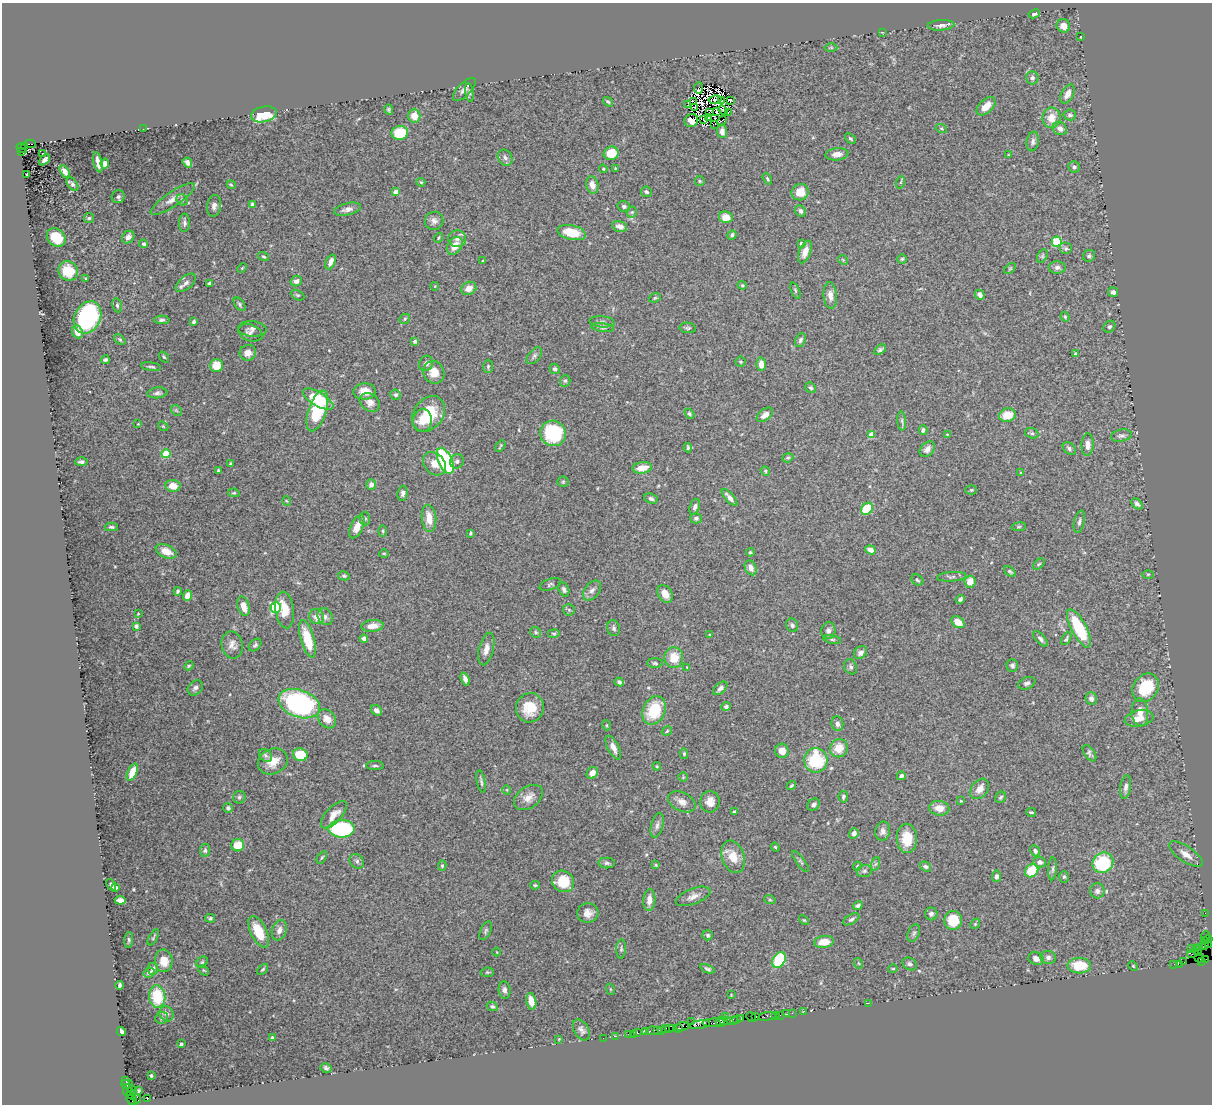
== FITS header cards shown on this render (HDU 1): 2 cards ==
NAXIS1  =                 1210
NAXIS2  =                 1102

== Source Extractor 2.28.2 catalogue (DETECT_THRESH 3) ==
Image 1210 x 1102 px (HDU 1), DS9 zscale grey, 1 PNG px = 1 image px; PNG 1214 x 1106 px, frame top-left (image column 1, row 1102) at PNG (2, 3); each listed source drawn as its Kron ellipse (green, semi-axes under 4 px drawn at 4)
Background 3.08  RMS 0.058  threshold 0.174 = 3 sigma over >= 5 px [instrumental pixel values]
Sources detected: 462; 7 with non-positive FLUX_AUTO (blend fragments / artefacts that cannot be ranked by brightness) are neither listed nor drawn; the other 455 listed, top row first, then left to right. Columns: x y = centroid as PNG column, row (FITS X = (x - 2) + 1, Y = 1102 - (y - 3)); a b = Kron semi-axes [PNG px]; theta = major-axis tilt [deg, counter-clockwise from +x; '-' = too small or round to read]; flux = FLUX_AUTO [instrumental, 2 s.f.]
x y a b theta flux
1034 14 6 4 27 9.7
941 25 13 5 4 18
1063 26 7 6 - 32
882 32 3 2 - 2.2
1081 37 3 2 - 2.5
831 47 6 4 0 5.4
1032 78 6 6 - 12
698 88 5 3 - 7
464 89 15 6 45 17
469 93 9 3 -81 6.5
1067 94 10 6 61 29
715 100 6 2 11 3.1
722 101 3 2 - 12
731 101 4 2 - 4.2
608 102 5 4 - 5.9
693 102 3 2 - 3.2
688 105 3 2 - 4.3
986 106 11 6 43 43
695 107 4 2 - 5.6
389 109 5 4 - 5.8
723 110 5 2 - 5.2
717 112 3 2 - 0.044
728 112 2 2 - 1.1
709 113 3 2 - 4.8
264 114 13 7 11 150
1070 115 6 5 - 9.2
414 116 7 6 - 45
708 118 2 2 - 0.44
1051 118 10 9 - 50
691 120 7 6 - 15
704 120 3 2 - 6.9
722 121 5 2 - 3.8
714 124 3 2 - 2.6
143 129 2 2 - 3.8
941 129 6 4 -20 4.8
1060 129 7 6 - 20
722 131 7 5 -87 18
400 133 8 7 - 110
850 139 6 3 -41 5.6
1033 141 10 6 80 13
30 144 6 2 0 340
24 146 3 3 - 400
22 148 6 2 -34 400
22 152 3 2 - 670
42 153 3 3 - 10
611 153 7 6 - 78
837 154 11 6 6 24
1008 155 3 3 - 2.6
505 158 8 6 -55 13
45 160 6 3 43 14
98 162 10 3 -77 20
187 162 5 4 - 13
105 164 5 4 - 17
1074 167 6 5 - 9.5
615 168 4 2 - 2.7
603 169 4 3 - 4.1
65 171 7 4 -60 16
27 174 3 3 - 4.8
767 179 6 3 -58 5.1
700 181 5 4 - 4.7
421 182 4 3 - 4.7
901 182 6 4 71 3.9
72 184 8 5 -53 9.4
231 185 4 3 - 4.2
592 185 9 6 -75 30
396 192 4 4 - 39
646 192 5 5 - 7.1
800 192 9 8 - 50
118 197 7 6 - 10
173 199 26 7 34 36
182 200 6 5 - 6.9
252 204 4 4 - 11
214 206 11 7 82 16
624 206 6 5 - 8.1
347 209 14 6 13 19
801 211 6 5 - 11
632 212 5 5 - 7.8
726 217 7 6 - 40
89 218 5 5 - 5.9
434 221 9 9 - 18
185 223 9 5 88 11
620 226 8 5 -16 21
572 233 14 7 -13 100
732 235 5 3 - 8.4
128 237 7 5 46 19
56 238 10 8 -43 100
439 238 5 4 - 4.9
457 239 9 8 - 20
1057 241 5 5 - 230
801 243 4 4 - 11
144 244 4 4 - 8
455 246 9 7 53 44
1066 249 6 6 - 8.3
805 252 12 6 70 34
263 256 6 3 -33 5.4
1042 256 7 5 62 6.4
1089 256 6 5 - 7.8
902 259 5 4 - 5.3
843 260 5 4 - 4
483 261 3 2 - 3.7
331 262 8 4 65 24
1057 267 8 6 -1 14
242 268 5 3 - 3.5
1010 269 7 4 44 4.7
68 271 10 9 - 82
86 279 3 3 - 6.2
296 281 6 5 - 14
186 283 12 6 40 17
209 283 4 3 - 18
742 285 4 4 - 4.6
435 286 4 3 - 2.4
469 288 8 6 25 31
795 290 9 4 -68 5.9
1113 292 5 4 - 9.8
298 295 7 4 -26 6.5
830 295 13 6 -84 25
980 295 5 4 - 15
655 298 6 4 22 5.8
239 304 8 4 -54 7.1
117 305 7 4 -80 7.1
88 317 17 13 63 570
1065 317 5 4 - 4.6
405 319 6 4 46 5.5
162 320 8 4 1 8.8
194 322 3 3 - 8.6
602 322 12 5 -5 13
1109 327 6 5 - 9.1
603 328 11 4 -7 9.6
688 328 8 5 -8 7.2
252 329 14 7 -5 16
77 332 6 5 - 33
250 333 12 8 -21 15
120 340 7 4 -40 5.3
800 340 7 5 67 10
415 341 4 4 - 11
880 350 6 4 34 7.8
248 353 8 8 - 27
1075 354 4 3 - 6.6
534 356 10 5 49 10
164 357 6 3 -54 4.7
105 360 4 3 - 7.1
741 362 5 5 - 5.9
426 363 8 6 62 15
761 364 6 5 - 32
216 365 6 6 - 59
488 366 6 5 - 6.7
151 367 10 3 -8 6.8
555 369 5 5 - 11
434 372 11 10 - 49
565 381 6 5 - 6.8
811 388 6 5 - 7.8
365 391 11 8 3 43
157 393 10 5 6 12
396 395 5 5 - 6.8
318 399 17 7 -30 170
370 402 11 8 -37 22
176 410 6 4 -44 6.6
317 411 21 9 72 210
429 414 19 14 54 140
689 414 6 4 -56 7.2
765 415 9 5 37 29
1007 415 8 7 - 62
422 420 12 9 80 41
902 421 9 3 -86 8.4
138 424 4 3 - 3.1
163 426 5 4 - 4.6
923 430 5 4 - 9.3
553 433 13 12 - 290
1032 433 7 5 -20 8.1
871 435 4 4 - 58
947 435 3 2 - 3.3
1121 436 10 6 10 12
1088 445 11 6 88 26
500 446 6 2 59 4.7
688 448 5 3 - 5.8
1069 448 7 5 -42 10
927 449 9 6 46 20
166 454 4 4 - 140
788 458 6 4 19 5.6
445 461 14 7 -66 470
457 461 7 6 - 10
81 462 6 4 2 9.3
230 464 3 3 - 5.1
435 464 13 10 -45 38
642 468 9 5 8 50
218 470 3 2 - 3.4
765 471 5 4 - 5.1
1021 473 4 3 - 3.1
563 482 5 5 - 5.2
371 485 5 5 - 20
173 486 7 6 - 39
971 490 6 5 - 5.2
234 493 6 4 -10 5
403 493 7 5 85 13
729 497 11 4 -49 21
651 499 7 5 -23 11
287 501 5 3 - 3.3
1137 504 6 4 -43 11
695 507 8 5 71 12
867 509 6 5 - 130
365 518 7 5 -87 7.4
429 518 13 7 -85 51
696 518 6 5 - 9.4
1079 522 11 5 77 11
111 527 6 3 -1 7.9
357 527 12 6 65 40
1019 527 7 3 9 5
383 531 5 3 - 4.8
470 533 3 3 - 5.2
871 550 5 4 - 22
166 551 11 6 -24 42
750 552 4 3 - 5
384 554 5 3 - 4.1
1039 564 7 4 43 5.6
751 568 8 5 -63 27
1010 571 7 3 -37 6.6
1148 574 5 3 - 4.6
344 576 6 4 -12 6.1
952 577 15 4 4 9.9
917 580 6 5 - 6.8
970 582 6 6 - 39
550 584 11 5 20 8.2
564 589 7 5 -65 11
178 591 4 3 - 6.3
592 591 11 7 51 19
665 594 9 7 -54 36
187 595 5 4 - 32
960 599 5 3 - 8.2
244 606 10 5 -73 43
276 607 5 5 - 390
285 610 18 9 -83 64
569 610 6 5 - 6.3
138 614 4 2 - 2.4
317 617 8 7 - 28
325 617 9 7 -60 14
958 622 7 5 -36 40
792 625 7 6 - 9.6
136 626 4 3 - 10
372 626 11 6 6 35
614 628 8 6 -74 11
1079 628 21 7 -62 220
828 631 8 7 - 16
536 632 6 5 - 6.1
554 634 6 4 9 5.8
710 635 3 3 - 10
307 639 19 6 -74 120
364 639 4 4 - 12
832 639 9 4 -11 7.1
1040 639 9 5 -49 11
1066 639 7 4 58 6
232 645 14 10 -79 27
255 645 7 5 45 8
486 649 16 7 76 31
860 653 7 6 - 18
674 658 10 9 - 70
655 663 7 4 -1 6.8
1012 665 6 5 - 11
189 666 4 4 - 4.4
687 667 3 3 - 2.7
851 667 8 6 -64 10
465 679 7 4 -68 17
619 682 5 4 - 9
1027 683 9 6 22 13
195 688 8 6 44 13
720 688 8 5 43 13
1146 688 15 12 55 160
1091 698 6 5 - 17
299 704 21 13 -20 760
726 707 5 4 - 9.4
530 708 15 14 - 95
376 710 6 5 - 14
654 710 15 11 64 160
1140 712 14 8 -86 33
1139 718 15 8 12 42
327 719 10 8 -50 38
837 724 7 6 - 14
606 725 5 3 - 3.4
667 731 5 4 - 5.6
613 748 13 5 -62 24
839 748 9 8 - 61
782 751 7 7 - 39
1089 753 9 5 -54 10
684 754 5 4 - 5
265 755 7 5 -45 8.7
300 755 7 6 - 100
816 760 12 11 - 220
273 761 15 12 24 49
375 766 9 3 0 6.3
657 766 4 3 - 4.3
132 772 9 4 65 53
592 773 6 5 - 30
901 776 4 3 - 9.8
683 777 5 4 - 4.5
481 781 11 3 -78 8.4
791 785 5 3 - 5.7
1126 787 12 5 81 14
980 789 11 8 50 36
507 790 5 3 - 2.8
239 797 6 6 - 8.3
528 797 16 10 35 38
843 797 6 4 82 7.6
1001 797 6 5 - 7
961 801 4 3 - 3.1
682 802 14 9 -27 29
710 802 10 9 - 33
814 805 7 5 44 11
228 808 5 5 - 10
939 808 10 7 -6 44
734 812 3 3 - 4.4
1031 812 5 3 - 5.2
334 815 17 8 47 40
657 825 13 6 75 16
342 829 13 9 0 410
883 831 9 7 78 21
854 833 5 4 - 17
907 838 14 10 -89 97
238 845 6 6 - 76
775 847 4 4 - 4.4
205 850 6 5 - 8.5
1035 851 6 4 -63 10
1186 854 20 7 -34 39
322 857 7 3 54 5.1
733 857 16 11 -72 61
357 861 8 6 -46 11
801 862 13 3 -52 7
1040 862 6 5 - 17
607 863 8 5 0 8.4
1103 863 11 9 41 250
875 864 7 4 70 7.7
656 865 4 3 - 4
442 866 5 4 - 5.4
857 866 4 3 - 3.1
925 866 6 4 -31 8.7
1053 869 11 4 87 9.3
864 871 8 6 15 10
1032 871 7 6 - 110
997 876 6 4 82 12
1064 877 6 5 - 6
563 881 11 10 - 120
111 885 6 3 -59 8.6
535 885 4 4 - 4.6
115 887 3 3 - 7.5
1097 891 7 7 - 15
693 896 18 7 21 27
120 900 5 4 - 34
649 900 11 6 87 30
770 900 6 3 -18 5
858 905 5 4 - 9.8
588 913 10 9 - 28
1205 913 2 2 - 61
931 914 6 6 - 10
210 918 5 4 - 6.4
851 919 9 4 31 10
804 920 6 3 -43 4.1
953 920 9 9 - 96
975 924 5 4 - 4.8
279 930 10 7 70 21
486 931 10 5 66 7.8
259 932 17 8 -64 96
914 933 9 5 67 9.1
708 935 5 5 - 8.5
1205 936 5 2 - 210
153 937 9 3 60 5.5
1208 939 4 2 - 120
129 940 8 4 87 6.5
1205 941 4 2 - 180
824 942 10 6 8 56
1208 944 2 2 - 37
1205 946 3 2 - 120
1200 947 2 2 - 82
1196 948 3 3 - 230
621 949 9 5 87 8
1192 949 3 2 - 94
497 952 4 3 - 2.8
1199 953 3 2 - 81
1191 954 4 2 - 120
1048 957 8 6 -9 13
1036 958 8 6 -24 24
1199 958 5 2 - 110
1206 959 2 2 - 17
779 960 8 6 61 260
164 961 11 8 -83 51
1202 961 4 2 - 33
202 962 6 5 - 6.4
1184 962 2 2 - 120
858 963 5 3 - 3.9
910 964 8 6 -32 11
1174 964 2 2 - 34
1179 964 4 2 - 180
1079 966 12 7 -2 100
1133 966 5 4 - 4.2
153 969 6 5 - 12
263 969 6 3 45 5.3
707 969 7 4 -21 8.7
893 969 4 4 - 4.8
204 970 6 3 -44 4.4
487 972 6 4 6 5.7
149 973 5 4 - 13
120 985 4 3 - 8.3
610 989 5 3 - 3.2
504 990 8 6 -82 12
731 995 3 2 - 2.7
157 996 11 8 -84 160
531 1001 8 5 -78 42
868 1003 2 2 - 41
492 1006 6 4 -28 6.6
804 1011 2 2 - 78
792 1013 2 2 - 110
166 1014 8 7 - 14
786 1014 3 2 - 88
775 1015 2 2 - 110
780 1015 2 2 - 160
726 1016 2 2 - 120
756 1016 3 2 - 110
767 1016 9 3 10 290
751 1017 5 2 - 160
162 1018 6 6 - 8.5
737 1019 3 2 - 160
741 1019 3 2 - 39
733 1020 4 2 - 230
720 1021 4 2 - 510
725 1021 6 4 -2 600
691 1022 2 2 - 59
715 1023 12 3 0 1000
700 1025 10 3 9 690
682 1026 6 3 8 380
669 1028 2 2 - 210
673 1028 2 2 - 94
679 1028 4 2 - 280
665 1029 3 2 - 320
581 1030 11 7 -58 17
658 1030 4 2 - 360
662 1030 3 2 - 180
121 1031 4 4 - 20
652 1031 6 3 10 280
646 1032 3 3 - 43
637 1033 3 3 - 230
628 1034 2 2 - 100
634 1034 3 2 - 110
616 1036 2 2 - 42
272 1038 3 2 - 4.4
603 1038 2 2 - 40
559 1039 3 3 - 2.8
181 1044 4 3 - 8.5
326 1068 5 5 - 9
151 1076 3 3 - 4.7
126 1080 3 2 - 130
127 1084 6 4 1 480
128 1090 6 4 70 800
132 1090 3 3 - 450
139 1091 3 3 - 5
131 1094 6 3 -62 320
148 1098 4 3 - 1100
137 1099 5 4 - 220
132 1100 6 3 -53 180
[7 non-positive-flux detections neither listed nor drawn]